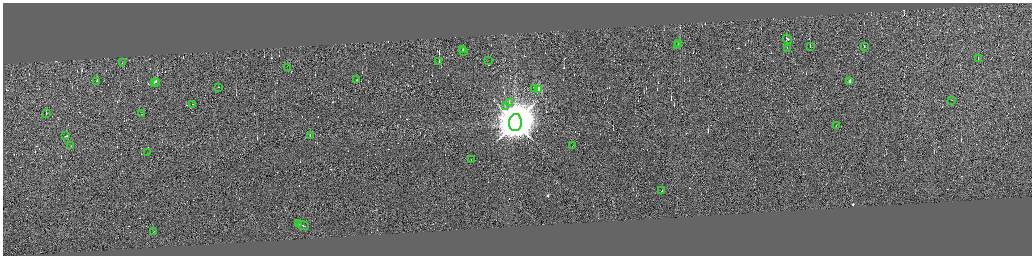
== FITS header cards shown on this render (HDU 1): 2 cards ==
NAXIS1  =                 4117
NAXIS2  =                 1014

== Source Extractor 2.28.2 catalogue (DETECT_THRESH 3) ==
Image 4117 x 1014 px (HDU 1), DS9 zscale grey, zoomed out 1/4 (1 PNG px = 4 x 4 image px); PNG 1034 x 258 px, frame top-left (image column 3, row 1011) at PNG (3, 3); each listed source drawn as its Kron ellipse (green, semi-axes under 4 px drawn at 4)
Background -0.199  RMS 3.8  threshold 11.5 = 3 sigma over >= 5 px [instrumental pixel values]
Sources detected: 551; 512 cannot appear on this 1/4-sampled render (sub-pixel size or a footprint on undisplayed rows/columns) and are neither listed nor drawn; the other 39 listed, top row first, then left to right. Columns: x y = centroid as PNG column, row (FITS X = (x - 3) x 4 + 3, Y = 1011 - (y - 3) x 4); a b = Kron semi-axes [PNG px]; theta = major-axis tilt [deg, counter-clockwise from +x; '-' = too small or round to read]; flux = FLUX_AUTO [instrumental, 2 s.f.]
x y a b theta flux
787 39 5 1 - 4.3e+04
679 43 2 1 - 1.5e+04
677 45 2 1 - 7.4e+02
864 46 2 1 - 3.6e+03
810 47 2 1 - 1.3e+04
787 48 2 1 - 1.6e+03
463 50 2 1 - 8.2e+04
463 51 2 1 - 6.7e+04
978 59 2 1 - 1.5e+04
489 60 2 1 - 3.2e+02
439 61 2 1 - 6.3e+03
122 62 2 1 - 5.6e+03
287 67 2 1 - 1.1e+03
357 79 2 1 - 7.1e+04
96 81 2 1 - 4.1e+04
850 81 2 1 - 2.2e+04
157 82 3 2 - 2.6e+04
154 83 2 1 - 1.2e+04
219 87 2 1 - 2.5e+04
535 88 3 2 - 1.9e+03
539 89 2 2 - 1.3e+05
951 100 2 1 - 7.2e+03
509 102 2 1 - 5.2e+03
192 104 2 1 - 1.3e+04
505 106 3 2 - 2.9e+03
46 113 2 1 - 3.7e+03
141 114 2 1 - 1.0e+04
515 122 8 6 82 1.6e+07
837 125 2 1 - 2.5e+04
310 135 2 1 - 2.2e+04
66 136 2 1 - 2.5e+04
71 145 2 1 - 1.5e+04
573 145 2 1 - 1.4e+04
148 152 2 1 - 8.6e+02
471 159 2 1 - 1.4e+04
662 190 2 1 - 1.6e+04
298 223 4 1 - 3.4e+04
303 225 6 1 -23 7.4e+04
154 231 2 1 - 1.6e+04
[512 sub-pixel or undisplayed-footprint detections neither listed nor drawn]